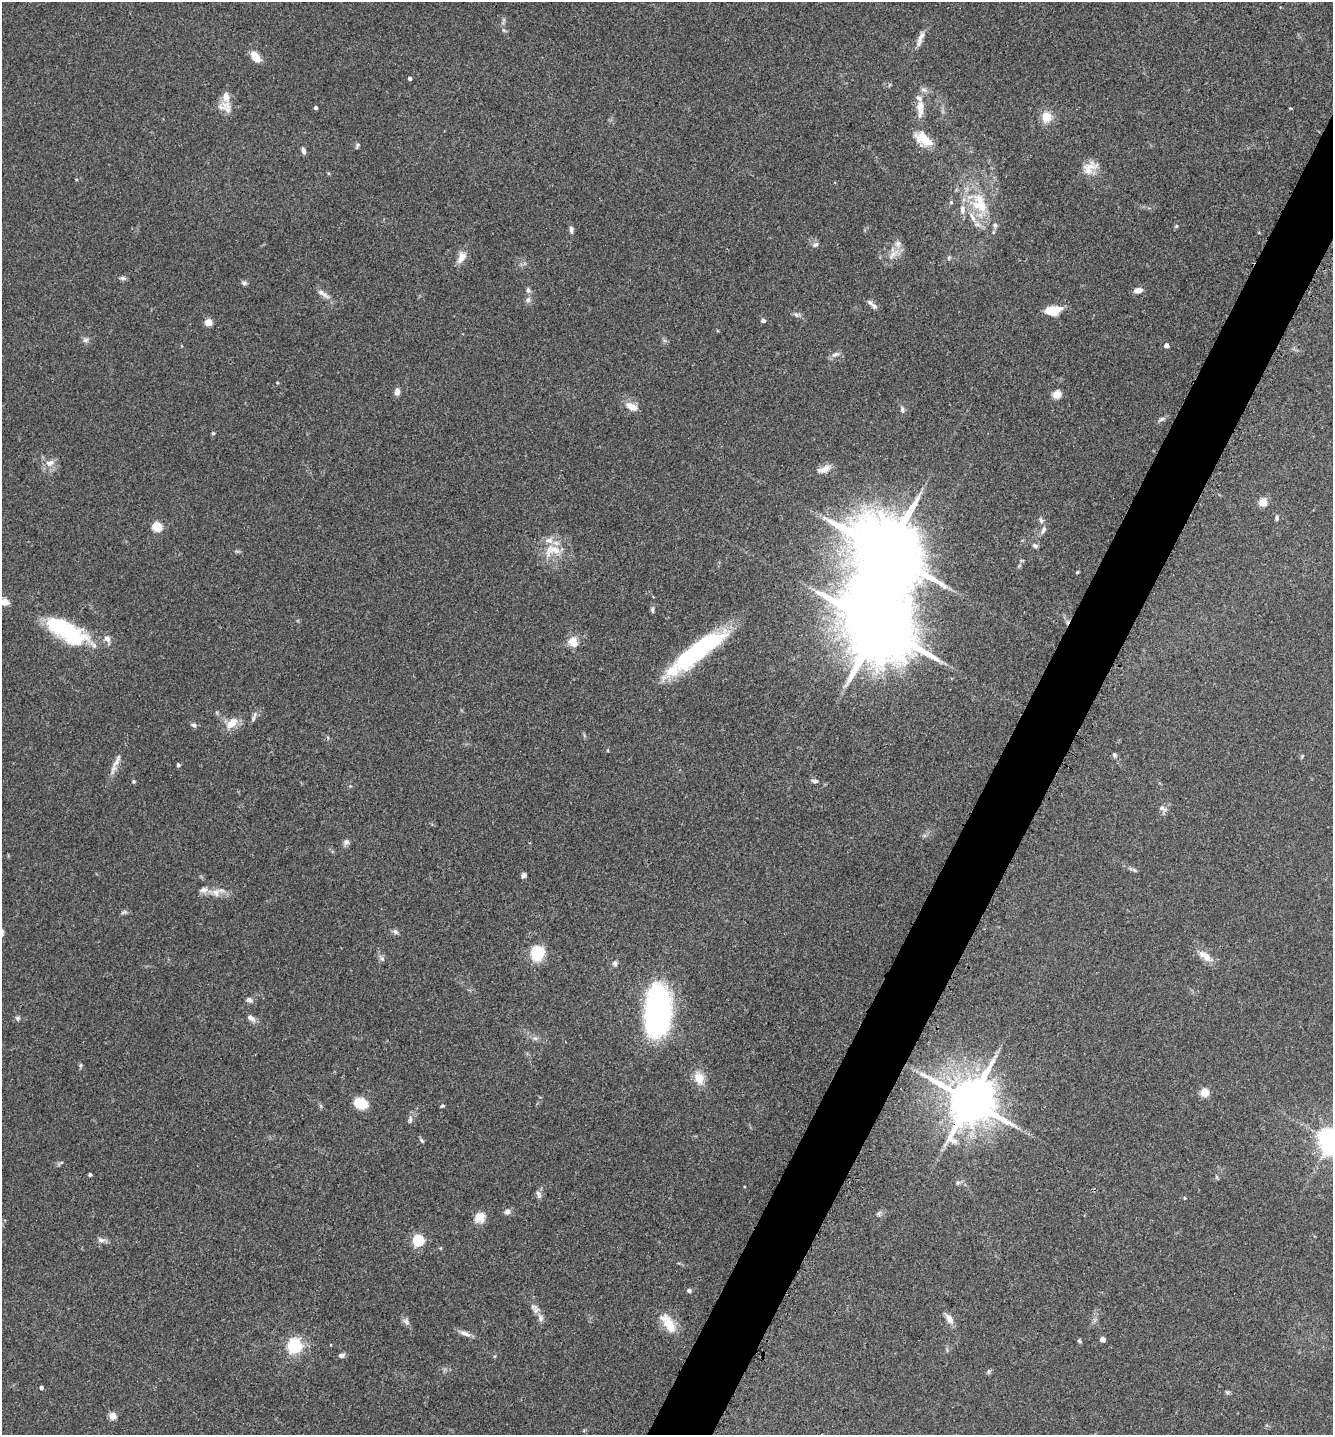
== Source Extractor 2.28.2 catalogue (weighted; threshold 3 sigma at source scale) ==
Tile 10 of 4 x 4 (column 2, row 3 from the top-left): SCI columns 1494-2824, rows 1464-2896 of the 5793 x 5786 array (HDU 1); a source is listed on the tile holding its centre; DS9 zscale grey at full resolution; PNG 1335 x 1437 px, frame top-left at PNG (2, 2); no overlay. Shown black and unused: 4% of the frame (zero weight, under 3 of 4 exposures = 2% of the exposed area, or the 3 px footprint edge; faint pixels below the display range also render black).
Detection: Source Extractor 2.28.2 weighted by HDU 2 'WHT'; one run over the whole footprint, this tile lists its part. Background 0.0752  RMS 0.0058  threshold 0.026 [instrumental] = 3 sigma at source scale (4.5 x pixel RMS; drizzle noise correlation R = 1.50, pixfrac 1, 0.05/0.05 arcsec/px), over >= 5 px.
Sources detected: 134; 3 inside a brighter object's white glare — not listed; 13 inside a brighter listed object's ellipse — not listed separately; the other 118 listed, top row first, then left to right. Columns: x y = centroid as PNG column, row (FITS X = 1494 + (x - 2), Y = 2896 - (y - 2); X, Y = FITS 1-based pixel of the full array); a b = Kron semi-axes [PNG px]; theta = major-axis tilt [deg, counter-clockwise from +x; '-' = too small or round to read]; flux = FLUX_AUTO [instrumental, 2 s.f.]
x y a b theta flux
504 30 6 5 - 1
921 37 20 7 65 4.2
256 57 14 8 -50 6.7
410 78 4 3 - 1.7
224 106 22 10 13 6.1
315 108 4 4 - 1.4
1290 108 4 3 - 0.44
920 109 23 9 88 7.9
1046 117 11 10 - 8.5
923 139 23 12 -38 12
357 145 6 6 - 1.1
303 151 9 5 -74 1.9
1089 166 26 10 17 6.6
76 179 4 3 - 0.45
951 202 5 5 - 0.74
980 206 33 17 -34 21
1176 226 5 5 - 0.65
571 230 9 5 -86 1.8
815 244 9 7 17 1.8
892 255 17 8 55 5.2
461 257 16 9 58 5.3
949 258 7 5 61 0.92
123 278 8 5 0 1.3
244 283 7 5 -15 1.4
528 290 6 6 - 1.4
1138 290 11 6 15 3.1
323 294 20 6 -33 3.7
528 300 8 6 73 1.8
874 306 8 6 -41 1.8
1053 311 15 9 5 14
796 315 9 6 -48 1.6
763 321 4 4 - 1.9
208 322 4 4 - 16
86 340 8 6 3 1.7
1166 345 4 4 - 3.1
835 354 12 6 24 2.3
277 383 5 3 - 0.51
397 392 8 5 85 3.3
1057 394 8 7 - 5.7
631 406 18 9 -29 5.5
902 410 9 6 -77 1.6
1161 419 11 5 30 1.6
213 433 4 4 - 0.65
49 463 13 9 23 4.4
824 469 20 8 20 4.4
1263 502 5 5 - 23
1277 518 7 4 -89 1.2
1041 520 9 6 -60 1.6
157 527 5 5 - 34
1043 530 11 6 61 2
1035 546 7 5 -39 1.2
550 548 30 8 71 8.2
1077 572 4 3 - 0.63
5 602 5 5 - 14
652 609 8 5 -81 1.2
879 626 22 17 -40 7200
66 631 50 19 -29 53
107 639 9 8 - 3
574 644 12 10 20 4.3
697 651 58 24 45 54
254 718 15 4 66 1.8
232 723 16 9 44 7.6
194 725 7 5 -18 1.4
1114 755 6 6 - 1.1
117 761 25 6 64 4.8
178 765 4 4 - 1.4
133 781 4 4 - 0.83
815 781 10 5 -13 1.5
1162 808 11 6 -20 2.2
346 842 8 7 - 1.9
1134 870 7 4 -44 0.96
523 875 5 4 - 2.6
204 890 12 8 7 3.3
216 893 13 11 39 4.9
124 912 10 5 14 1.2
395 932 9 5 -45 1.5
2 933 10 5 88 1.5
537 953 12 11 - 21
1205 956 22 9 -36 6.4
382 959 6 6 - 1.4
615 963 6 6 - 1.4
249 1000 9 6 -26 2.1
657 1012 38 18 87 200
18 1018 7 7 - 1.4
251 1018 10 6 -36 3.1
535 1038 7 4 -18 1.3
81 1065 6 4 71 0.79
699 1078 16 12 -70 8.1
1205 1092 5 5 - 23
970 1101 13 13 - 2800
361 1103 14 11 -19 12
442 1106 5 4 - 0.89
410 1120 11 5 80 1.8
421 1140 7 4 -49 0.96
1331 1140 7 7 - 680
90 1175 4 3 - 0.87
958 1182 7 4 19 0.99
538 1194 12 5 -69 1.8
1185 1198 4 4 - 0.57
507 1212 8 7 - 2.3
879 1213 8 4 53 1.2
480 1217 13 12 - 6
101 1240 11 6 -16 2.3
418 1240 5 5 - 61
689 1290 6 5 - 1.3
536 1310 10 7 23 2.3
540 1318 10 7 -90 2.3
949 1319 12 6 -59 5.1
406 1321 12 7 -52 2.1
669 1325 28 13 -64 11
465 1333 16 6 -19 3.1
1102 1339 4 4 - 3.7
1079 1341 7 4 -37 0.85
295 1346 6 6 - 140
342 1355 8 6 8 1.8
41 1387 4 4 - 1.5
1227 1392 7 4 -19 0.91
112 1416 5 4 - 13
Overlapping masked pixels (flux is a lower limit): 1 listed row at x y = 970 1101
Isophote crosses this tile's border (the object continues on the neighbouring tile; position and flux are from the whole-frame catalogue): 3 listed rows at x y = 5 602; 2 933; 1331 1140